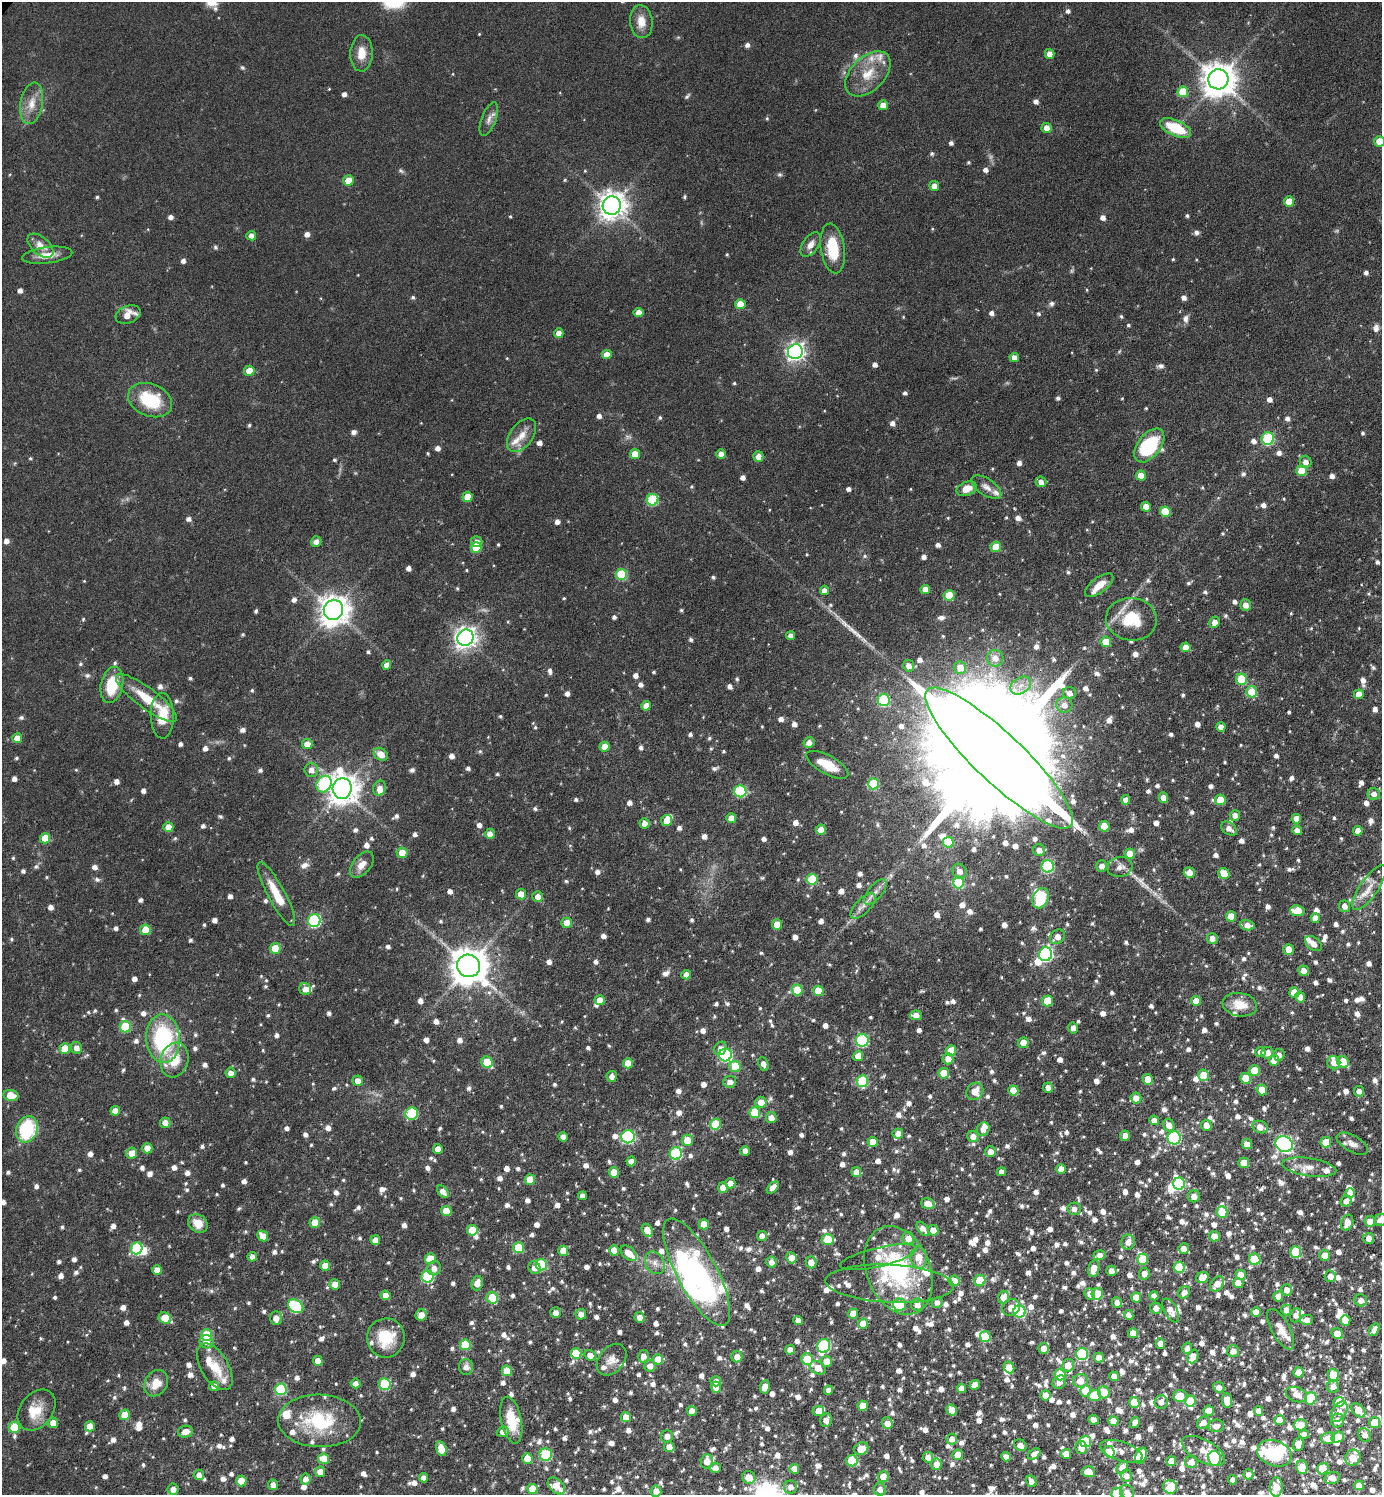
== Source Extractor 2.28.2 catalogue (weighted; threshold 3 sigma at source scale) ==
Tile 6 of 4 x 4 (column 2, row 2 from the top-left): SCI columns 1538-2917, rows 2987-4479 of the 5978 x 5976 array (HDU 1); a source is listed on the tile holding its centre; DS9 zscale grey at full resolution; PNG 1384 x 1497 px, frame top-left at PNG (2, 2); each listed source drawn as its Kron ellipse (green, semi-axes under 4 px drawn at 4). Shown black and unused: <1% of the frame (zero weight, under 3 of 6 exposures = <1% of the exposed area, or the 3 px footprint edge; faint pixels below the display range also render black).
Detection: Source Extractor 2.28.2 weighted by HDU 2 'WHT'; one run over the whole footprint, this tile lists its part. Background 0.0806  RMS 0.004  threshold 0.0164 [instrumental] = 3 sigma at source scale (4.09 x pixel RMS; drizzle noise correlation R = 1.36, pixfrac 0.8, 0.05/0.05 arcsec/px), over >= 5 px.
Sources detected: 1648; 6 too faint to see at this stretch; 12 inside a brighter object's white glare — neither listed nor drawn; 89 inside a brighter listed object's ellipse — not listed separately; of the other 1541, all 500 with FLUX_AUTO >= 2.38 (the completeness limit of this list) listed and drawn (1041 fainter detections not listed), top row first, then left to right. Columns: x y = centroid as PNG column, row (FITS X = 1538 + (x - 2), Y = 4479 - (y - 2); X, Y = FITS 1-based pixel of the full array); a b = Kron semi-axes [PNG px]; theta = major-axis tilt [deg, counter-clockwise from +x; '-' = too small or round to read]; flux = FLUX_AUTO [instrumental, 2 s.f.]
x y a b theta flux
641 22 17 11 -83 5.1
361 53 18 11 88 5.6
1050 54 5 5 - 2.8
868 74 27 17 44 11
1218 79 10 10 - 790
1183 92 5 5 - 13
32 103 21 11 79 5.7
883 105 5 5 - 3.7
489 119 18 7 69 2.5
1047 128 5 5 - 3.4
1176 128 16 8 -25 15
1380 141 5 5 - 7.4
348 181 5 5 - 6.9
934 186 5 4 - 3.3
1289 201 5 5 - 5.8
612 205 9 9 - 470
251 236 5 4 - 2.4
811 244 14 8 55 3.1
40 246 15 9 -41 3.8
833 248 25 12 -82 14
47 255 25 8 7 5.1
740 304 5 5 - 6.6
638 312 5 4 - 3
128 314 13 8 22 5.3
559 333 5 4 - 3
795 352 7 7 - 160
607 355 5 4 - 4.4
1014 357 4 4 - 2.4
249 371 5 5 - 5.4
150 400 23 16 -22 20
522 435 19 11 53 5
1268 439 6 6 - 34
1149 445 19 11 52 28
635 454 5 5 - 5
721 454 5 5 - 3.4
758 456 5 5 - 3.3
1306 462 6 6 - 2.6
1301 471 5 5 - 8.5
1141 475 5 5 - 4.9
1041 482 5 5 - 2.5
986 487 17 8 -33 2.7
967 489 10 7 23 4.7
467 497 5 5 - 4.8
653 500 6 5 - 25
1146 507 5 5 - 4.3
1165 512 5 5 - 12
316 542 5 5 - 2.4
477 542 6 5 - 2.9
996 547 5 5 - 8.1
476 548 5 5 - 9.1
622 574 5 5 - 21
1099 585 17 7 37 4.7
925 589 4 4 - 3.4
825 590 4 4 - 2.5
949 595 5 5 - 9.8
1246 605 6 5 - 3
333 610 10 9 - 540
1131 619 25 21 -4 17
1215 622 6 5 - 3
791 636 4 4 - 2.4
465 638 8 8 - 260
1106 642 5 5 - 7.5
1186 647 5 5 - 4.1
995 658 8 8 - 3.4
387 665 5 4 - 3.2
909 666 6 5 - 2.5
960 668 6 6 - 4.9
1241 679 5 5 - 15
112 685 18 11 78 15
1021 685 11 8 33 3.1
1252 692 5 5 - 9.9
1069 693 6 6 - 2.8
1359 694 5 5 - 4.6
146 698 37 10 -37 12
884 700 6 6 - 33
1064 705 8 8 - 3.1
646 706 5 4 - 3.5
162 716 23 11 -89 13
1221 727 5 4 - 2.5
17 738 5 5 - 4.7
809 742 5 5 - 2.7
307 744 5 5 - 3.7
605 747 5 5 - 5.8
381 754 7 6 - 4.9
999 758 99 24 -43 34000
827 765 23 9 -29 8.8
311 770 7 7 - 2.9
324 784 9 7 57 33
873 784 5 5 - 20
379 788 7 6 - 2.5
342 789 10 9 - 590
740 791 6 6 - 33
1374 794 6 6 - 2.5
1163 797 5 4 - 3
1126 800 5 4 - 3.3
1220 800 5 5 - 8.7
1235 815 5 5 - 2.4
731 818 5 5 - 3.9
1296 819 5 4 - 3.8
667 821 6 5 - 4.7
644 823 5 5 - 2.9
1104 826 5 5 - 9
168 827 5 5 - 4.9
1229 829 9 6 -37 2.5
821 830 5 5 - 5.6
1297 830 5 4 - 3.1
1358 831 5 4 - 3.4
490 834 5 5 - 2.9
45 838 5 5 - 7.1
948 842 5 5 - 15
1039 850 6 6 - 2.7
402 853 5 5 - 6
1130 854 5 5 - 6.5
362 865 15 9 51 3.7
1048 866 6 6 - 38
1102 866 5 5 - 2.8
1120 867 12 10 11 3
960 871 8 7 - 2.8
1189 873 5 5 - 3.9
1224 873 6 5 - 8.2
812 879 5 5 - 12
958 883 6 5 - 23
1369 888 26 9 55 5.2
875 892 15 7 50 2.8
276 894 36 8 -62 11
521 894 5 5 - 5.1
538 896 5 5 - 2.9
1040 898 10 7 67 15
863 906 16 7 45 3
1345 906 6 5 - 2.5
1297 911 7 5 -6 10
1231 916 5 5 - 6.5
1315 918 5 4 - 3.2
314 921 6 6 - 45
567 923 5 5 - 4.9
777 924 5 5 - 6.6
1247 925 7 5 -14 3.5
145 930 5 5 - 7.5
1057 937 8 6 39 3.2
1212 938 5 5 - 3.4
1313 944 9 6 -37 3
275 948 5 5 - 9.9
1288 949 5 5 - 4.6
1046 954 7 6 - 75
469 966 11 11 - 970
1304 971 5 5 - 3.8
686 975 5 4 - 2.6
305 989 6 5 - 2.8
797 990 5 5 - 11
818 991 5 5 - 8
1294 992 5 5 - 8.4
1300 997 5 5 - 2.9
600 1000 5 5 - 4.4
1047 1001 5 5 - 11
1196 1001 5 5 - 5.5
1240 1005 17 11 -10 7.4
916 1015 6 4 -5 3.5
125 1027 6 5 - 17
1073 1028 5 5 - 2.6
163 1039 24 17 -86 42
862 1040 6 6 - 37
1023 1043 5 5 - 4.5
76 1048 6 5 - 2.4
721 1048 7 5 63 2.4
65 1049 5 5 - 8.2
951 1051 5 5 - 6.4
1260 1052 5 5 - 2.4
1267 1053 6 5 - 3.5
725 1055 6 6 - 49
1279 1055 6 5 - 2.4
858 1056 5 5 - 5.3
948 1059 5 5 - 3.8
174 1060 18 13 73 9.7
1274 1060 5 5 - 5.1
487 1062 6 5 - 13
1343 1062 6 5 - 12
628 1063 5 5 - 5.5
1334 1063 7 6 - 3.4
763 1064 7 5 -67 2.4
735 1066 6 5 - 12
1254 1071 5 5 - 9.6
231 1073 5 5 - 2.7
944 1073 5 5 - 8.4
1204 1075 5 5 - 9
612 1076 5 5 - 2.4
1246 1078 5 5 - 9.7
1148 1079 5 5 - 5
358 1081 5 5 - 3.7
862 1081 6 5 - 26
730 1082 6 6 - 2.6
1048 1087 5 5 - 2.7
1262 1090 5 5 - 6.5
975 1091 9 8 - 5.1
1013 1091 5 5 - 6.8
1359 1091 5 5 - 2.5
11 1095 7 5 -9 7
1136 1098 5 5 - 4.4
761 1102 5 5 - 4.4
115 1111 5 4 - 3.9
755 1112 5 5 - 15
412 1114 6 6 - 23
771 1118 5 5 - 3.3
1154 1120 5 4 - 3.3
165 1123 5 5 - 3.1
716 1124 5 5 - 16
1169 1125 6 5 - 3.8
1206 1125 5 5 - 3.2
1260 1127 8 6 -23 4.2
27 1129 13 10 68 29
983 1129 7 6 - 2.8
898 1134 5 5 - 2.9
973 1136 6 5 - 2.9
1125 1136 5 5 - 3.2
563 1137 4 4 - 2.6
628 1137 7 6 - 51
1174 1138 6 6 - 46
687 1140 5 5 - 6.6
873 1142 5 5 - 5.6
1326 1142 5 5 - 8.1
1247 1144 5 5 - 3.5
1284 1144 9 7 -31 110
1352 1144 17 8 -29 2.9
147 1148 5 5 - 5.2
438 1149 5 5 - 2.7
745 1151 5 4 - 2.5
991 1152 5 5 - 3.4
132 1153 5 5 - 4.9
676 1153 6 6 - 36
631 1161 5 4 - 3.2
1244 1163 5 5 - 6
1309 1167 27 9 -8 5.3
1061 1169 5 4 - 4
614 1172 5 5 - 7.8
856 1172 5 5 - 3.8
1001 1172 4 4 - 2.4
530 1180 5 5 - 8.4
730 1183 5 5 - 3.6
1179 1184 6 6 - 32
773 1187 7 4 45 3.1
723 1188 5 5 - 3.6
443 1192 7 4 -50 2.5
1350 1193 5 4 - 2.9
582 1196 4 4 - 2.9
1194 1196 6 6 - 3.1
1346 1201 6 5 - 2.6
928 1204 7 5 -21 4.8
1074 1209 7 6 - 2.4
446 1211 5 5 - 6.6
1222 1212 6 5 - 15
1381 1220 6 6 - 2.8
1370 1221 5 5 - 4.6
315 1222 5 5 - 6.9
198 1223 10 8 -39 5.5
1347 1223 8 6 69 5.2
704 1224 5 5 - 7
923 1229 8 5 -52 2.7
472 1230 5 5 - 9.4
647 1230 7 5 -61 5.2
933 1230 5 5 - 4.4
263 1236 6 5 - 4.9
762 1236 5 5 - 2.8
1214 1236 5 5 - 5
908 1238 6 6 - 4.5
1369 1238 6 5 - 2.8
375 1240 5 4 - 3.2
828 1240 6 5 - 12
1128 1242 7 6 - 3.7
137 1248 6 5 - 25
519 1248 5 5 - 15
1184 1249 5 5 - 3.1
614 1250 5 4 - 4.7
563 1251 5 5 - 6.2
1296 1252 6 5 - 21
629 1253 9 6 -42 4.9
1099 1255 6 5 - 2.9
1325 1255 5 5 - 4.5
252 1257 5 4 - 2.4
878 1257 39 9 13 7.6
919 1257 11 8 -84 5.8
791 1258 6 5 - 4
430 1259 5 5 - 8.1
1142 1259 5 5 - 14
1255 1259 6 5 - 14
771 1262 5 5 - 2.6
811 1262 6 5 - 4.4
655 1263 12 9 -61 2.9
541 1265 5 5 - 25
325 1266 5 5 - 4.6
1179 1267 5 5 - 15
434 1268 7 6 - 2.6
534 1268 6 5 - 3.3
1094 1268 8 5 77 4.9
157 1270 5 5 - 4.7
898 1270 46 32 -67 48
1111 1271 5 5 - 3.2
697 1272 60 20 -62 47
1144 1274 6 5 - 3
1241 1275 5 5 - 4.3
428 1276 6 6 - 32
1330 1276 6 5 - 3.5
1202 1277 6 5 - 8.1
954 1281 5 5 - 4.4
980 1281 6 5 - 16
477 1283 7 5 72 4.1
1238 1283 5 5 - 5.2
335 1284 5 5 - 4.2
890 1284 64 19 -3 19
1217 1284 8 6 49 4.7
1287 1290 5 5 - 3.5
1184 1292 6 5 - 3
1090 1294 6 5 - 3.5
1097 1294 6 5 - 12
386 1295 5 4 - 3.4
1154 1296 4 4 - 2.4
1278 1296 5 5 - 4
1003 1297 6 5 - 4.9
1136 1297 5 5 - 5.1
492 1298 6 5 - 14
1361 1300 6 6 - 2.6
937 1302 5 5 - 2.4
1117 1302 5 5 - 2.8
899 1305 6 6 - 12
917 1305 6 6 - 2.9
296 1306 8 6 -34 33
1011 1307 9 8 - 4.2
1156 1308 6 5 - 2.7
1286 1310 5 5 - 2.9
1019 1311 6 6 - 30
1171 1311 13 6 -62 3.7
1256 1312 5 4 - 4.3
556 1313 5 5 - 2.9
581 1314 5 5 - 2.6
853 1314 5 5 - 5.6
421 1315 6 5 - 3.5
1128 1315 5 4 - 2.7
1296 1315 7 5 70 2.4
640 1317 5 5 - 2.9
165 1318 6 5 - 9.9
276 1318 7 6 - 3.2
1306 1320 6 5 - 2.5
1345 1320 5 5 - 3.7
798 1321 4 4 - 2.8
863 1324 5 5 - 6.7
1281 1329 22 9 -61 4.7
1374 1330 7 4 61 2.5
1133 1333 5 5 - 5.7
1337 1334 6 5 - 6.3
207 1335 5 5 - 15
985 1337 5 5 - 12
386 1338 19 18 - 14
206 1342 7 6 - 2.9
1160 1343 5 5 - 2.9
465 1345 5 5 - 17
824 1346 7 6 - 44
1044 1348 5 5 - 3.5
1187 1348 6 5 - 2.5
790 1350 5 4 - 3.1
1233 1351 6 6 - 3.1
576 1353 5 5 - 16
1082 1354 6 6 - 32
590 1355 6 5 - 3.2
643 1356 6 5 - 2.9
1193 1356 7 5 68 4.2
737 1357 5 5 - 3.5
1099 1358 5 5 - 3.6
658 1359 5 5 - 7.8
807 1359 6 5 - 14
612 1360 18 12 50 3.8
318 1361 5 4 - 4.2
827 1361 5 5 - 5.2
1068 1365 6 6 - 4.4
650 1366 6 5 - 3.2
215 1367 26 13 -59 8.9
466 1367 8 7 - 2.6
1009 1367 6 5 - 6.4
818 1368 8 6 -31 6.4
507 1371 5 5 - 8.4
1298 1372 5 5 - 5.2
1060 1375 5 5 - 17
1334 1375 6 5 - 14
1114 1376 5 4 - 3.1
716 1381 5 5 - 3.1
1080 1381 7 7 - 4.6
1059 1382 7 6 - 2.9
156 1383 14 11 58 6
356 1383 5 5 - 2.4
385 1384 6 5 - 24
975 1385 5 5 - 3.9
214 1386 5 5 - 2.7
716 1387 5 5 - 4.7
765 1387 7 5 81 3.6
1219 1387 5 5 - 2.5
1333 1387 6 6 - 3
961 1388 4 4 - 3
281 1389 6 6 - 28
829 1390 4 4 - 2.8
1085 1391 5 5 - 7.2
1104 1392 6 6 - 6
1296 1394 11 7 -20 3.7
1046 1395 5 5 - 5.8
1094 1395 6 5 - 12
1180 1396 7 6 - 6.4
1311 1398 6 5 - 21
1227 1400 7 5 -83 7.3
1190 1401 5 5 - 11
1134 1402 5 5 - 8.9
1161 1402 7 6 - 2.6
1339 1402 5 5 - 5.2
863 1406 5 5 - 8.2
37 1410 23 16 51 7.8
952 1410 6 5 - 7.3
1358 1410 8 5 -46 6.8
692 1411 5 5 - 5.4
818 1411 5 5 - 4.4
1209 1411 5 5 - 6.4
1258 1411 5 4 - 3.7
1339 1412 11 7 60 3.6
124 1415 5 5 - 6.2
626 1417 5 5 - 4.6
511 1420 24 10 -78 11
826 1420 7 5 76 3
1094 1420 5 5 - 3.1
1279 1420 5 5 - 7.1
319 1421 41 26 -2 27
1113 1421 5 5 - 5.2
1338 1421 7 6 - 4
1135 1422 6 4 56 2.6
53 1423 5 5 - 4
887 1423 6 5 - 4
1203 1423 7 5 35 3.4
1374 1423 5 5 - 7.8
1300 1425 6 5 - 6.5
90 1426 5 5 - 4
1216 1426 8 6 9 3.1
14 1427 5 5 - 14
185 1432 7 6 - 3.5
503 1432 6 5 - 2.9
1304 1434 5 4 - 2.6
1365 1435 7 6 - 2.5
667 1436 6 6 - 2.6
1338 1437 6 5 - 7.7
1328 1438 7 6 - 4.6
952 1439 5 5 - 3
1085 1441 5 5 - 16
1298 1444 7 5 71 4.1
1020 1445 7 5 -34 3.1
669 1447 5 5 - 3.6
1081 1447 6 6 - 3.8
441 1449 7 5 -74 6.1
861 1449 7 6 - 6.3
1121 1451 22 9 -18 3.3
1203 1451 23 11 -28 5.9
1109 1452 6 5 - 6.9
1275 1453 17 12 -20 17
546 1454 6 6 - 27
1034 1454 7 4 38 3.5
1066 1454 5 5 - 4.2
958 1455 5 5 - 6.4
1141 1456 8 5 70 10
928 1457 5 5 - 2.5
1006 1457 5 4 - 2.7
527 1458 5 5 - 6.5
1214 1458 7 6 - 29
1353 1458 8 7 - 6.2
324 1459 5 5 - 10
707 1461 7 6 - 4.4
852 1461 6 5 - 17
1171 1461 5 5 - 4.8
1191 1462 6 6 - 3.6
936 1464 6 5 - 4.3
1302 1467 7 6 - 5.8
715 1468 5 5 - 3.2
1122 1468 7 5 55 5.1
794 1469 5 5 - 4.3
1323 1469 6 5 - 11
320 1472 5 5 - 4.3
1089 1472 6 5 - 4.8
1248 1474 5 5 - 2.8
199 1475 5 5 - 2.7
1126 1476 6 5 - 2.4
749 1477 7 6 - 5.5
883 1477 5 5 - 7.1
423 1478 5 4 - 2.4
1332 1478 8 6 14 3.8
306 1479 5 5 - 2.7
1233 1480 5 4 - 2.7
241 1481 5 5 - 7
1031 1481 6 4 -59 2.7
273 1485 5 5 - 2.4
1359 1485 5 5 - 5
556 1486 10 6 -42 5.5
791 1487 6 6 - 2.8
1170 1487 7 7 - 13
1276 1487 9 6 88 6
173 1489 6 5 - 2.8
532 1489 5 5 - 6.4
880 1489 6 6 - 2.5
656 1491 5 5 - 3.3
1127 1492 8 6 -47 2.9
1117 1494 6 5 - 15
Isophote crosses this tile's border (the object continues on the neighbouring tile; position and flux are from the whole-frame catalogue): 4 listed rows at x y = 1380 141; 1381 1220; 1127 1492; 1117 1494